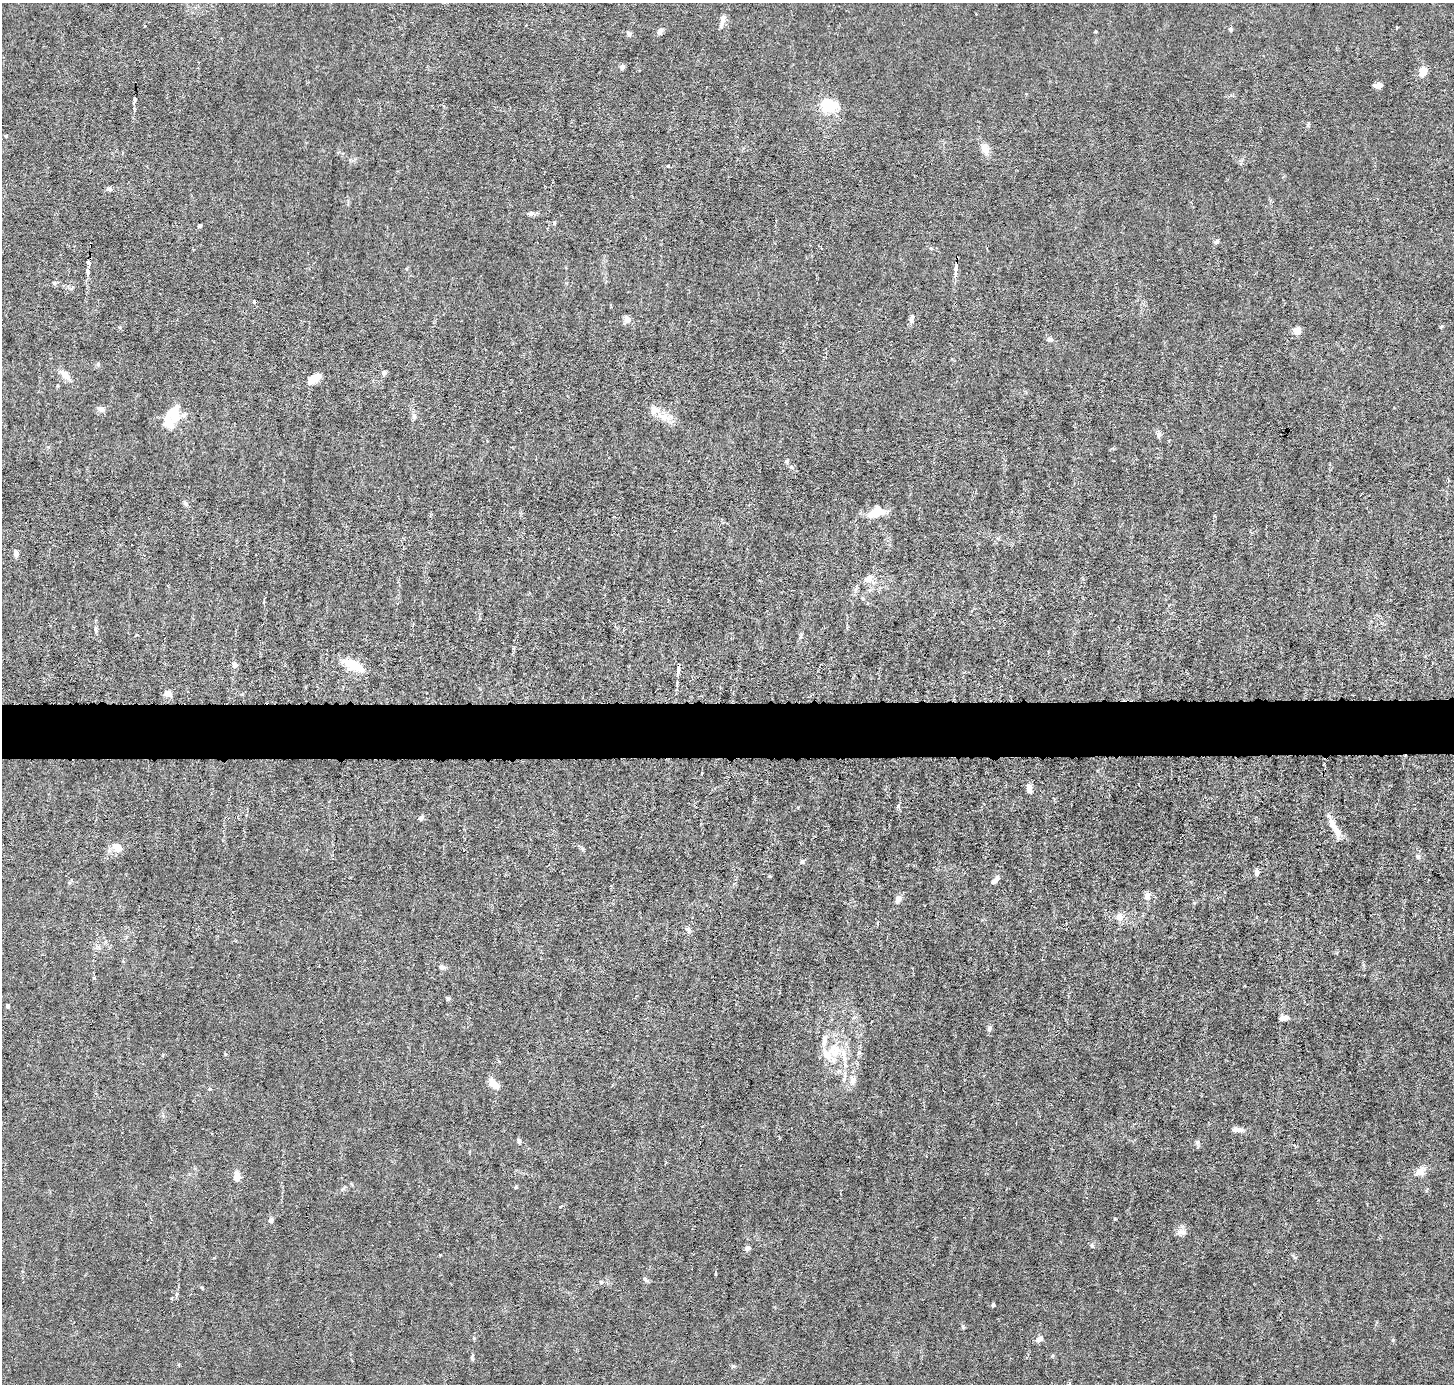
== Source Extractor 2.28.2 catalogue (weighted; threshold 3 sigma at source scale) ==
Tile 5 of 3 x 3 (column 2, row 2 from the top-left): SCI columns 1452-2903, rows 1520-2901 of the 4354 x 4384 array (HDU 1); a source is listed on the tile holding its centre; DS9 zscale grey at full resolution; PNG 1456 x 1386 px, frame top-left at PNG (2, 3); no overlay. Shown black and unused: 4% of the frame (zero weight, under 3 of 6 exposures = <1% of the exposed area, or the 3 px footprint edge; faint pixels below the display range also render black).
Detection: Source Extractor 2.28.2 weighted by HDU 2 'WHT'; one run over the whole footprint, this tile lists its part. Background 0.0122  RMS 0.0027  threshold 0.0111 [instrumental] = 3 sigma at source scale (4.09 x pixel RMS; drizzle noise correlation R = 1.36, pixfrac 0.8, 0.05/0.05 arcsec/px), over >= 5 px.
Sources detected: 107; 1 inside a brighter object's white glare — not listed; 9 inside a brighter listed object's ellipse — not listed separately; the other 97 listed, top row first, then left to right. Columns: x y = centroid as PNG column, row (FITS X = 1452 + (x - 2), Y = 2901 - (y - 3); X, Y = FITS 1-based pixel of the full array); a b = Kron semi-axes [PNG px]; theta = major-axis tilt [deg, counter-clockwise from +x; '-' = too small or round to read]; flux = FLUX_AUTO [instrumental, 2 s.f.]
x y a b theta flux
976 14 2 2 - 0.22
723 20 17 6 78 1.7
1397 27 3 2 - 0.36
1231 29 5 4 - 0.52
660 32 9 6 52 1.1
629 34 8 6 -43 0.72
622 67 4 4 - 1.7
1423 71 9 7 69 3.5
1378 85 8 5 3 1.8
135 99 6 3 83 0.57
828 105 18 14 -24 10
6 136 5 4 - 0.27
985 149 17 9 -70 2.3
668 166 4 4 - 0.4
109 189 7 5 0 0.68
531 213 8 6 -3 0.74
554 223 5 5 - 0.33
200 226 4 3 - 0.42
1217 242 6 6 - 0.53
91 244 4 2 - 0.34
931 248 5 3 - 0.3
88 263 9 4 -71 0.75
956 269 16 5 87 1.4
87 271 6 5 - 0.48
54 283 6 5 - 0.47
254 301 5 4 - 0.38
912 316 7 6 - 0.72
627 319 10 8 -57 1.2
1297 330 8 8 - 2
1050 339 9 7 -32 0.81
98 364 6 6 - 0.44
384 373 6 6 - 0.71
65 375 13 7 -42 2.6
315 378 15 7 36 4
101 409 9 7 -14 1.2
175 409 12 9 -83 3.2
183 415 8 5 16 0.77
414 417 7 5 76 0.73
664 417 21 10 -23 3.5
169 424 20 13 -61 3.4
1159 434 8 7 - 0.75
791 467 6 5 - 0.52
185 503 8 5 -60 0.64
876 512 19 11 23 5.2
16 553 10 6 -82 0.99
869 578 13 12 - 2.6
96 629 8 4 -86 0.55
234 665 6 5 - 1.1
353 665 25 10 -24 6.4
678 669 13 4 84 1.2
167 693 8 6 -21 2
1029 788 10 6 -82 1.4
898 806 7 4 46 0.44
421 818 7 5 48 0.62
1336 832 22 8 -69 2.4
118 848 13 7 -26 2.8
1418 856 7 6 - 0.7
802 862 6 5 - 0.57
1257 873 8 5 -83 0.83
770 876 5 4 - 0.27
997 878 10 7 50 0.97
1147 896 8 6 72 1.8
898 899 8 6 61 1.6
1120 917 10 9 - 2.1
688 930 10 7 -48 0.82
442 967 9 7 -14 0.88
94 978 5 3 - 0.29
448 999 5 4 - 0.49
7 1006 4 4 - 0.54
1284 1018 10 5 3 1.3
989 1029 8 6 73 0.74
835 1051 22 18 -87 8.3
845 1076 14 4 84 1.1
853 1080 12 9 84 1.8
493 1084 17 9 -45 2.3
210 1089 5 4 - 0.34
1237 1129 15 6 -10 1.4
519 1141 6 4 -63 0.54
1197 1142 7 6 - 0.61
1420 1171 14 11 38 2.1
237 1176 11 7 -86 2.2
516 1187 5 5 - 0.34
1115 1219 5 3 - 0.22
271 1220 6 5 - 1
1181 1232 15 8 -8 1.4
1092 1246 6 6 - 0.52
747 1248 9 6 30 0.73
645 1279 9 4 -41 0.47
601 1282 6 5 - 0.44
176 1295 11 2 75 0.5
993 1305 4 4 - 0.65
963 1327 5 5 - 0.31
1039 1339 12 7 29 1
1393 1340 5 4 - 0.31
472 1357 10 4 80 0.46
733 1366 6 6 - 0.4
1069 1383 4 4 - 0.28
Overlapping masked pixels (flux is a lower limit): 2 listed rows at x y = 91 244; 678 669
Unlisted compact peaks at least as high as the median listed source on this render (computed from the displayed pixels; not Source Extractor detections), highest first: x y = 202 1288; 798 807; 1052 1356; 1441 327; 225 1054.